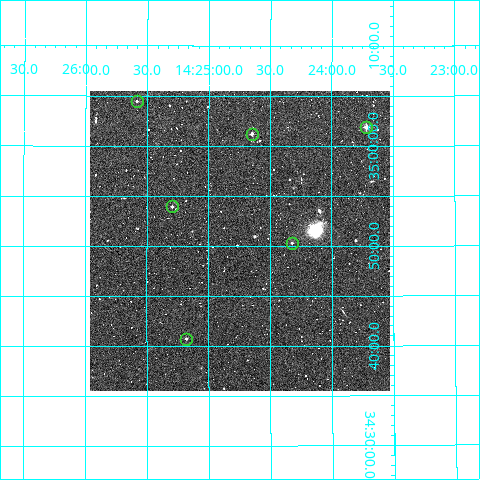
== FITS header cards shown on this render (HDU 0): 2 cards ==
NAXIS1  =                  300
NAXIS2  =                  300

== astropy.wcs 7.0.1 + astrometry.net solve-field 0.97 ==
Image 300 x 300 px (HDU 0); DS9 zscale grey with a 90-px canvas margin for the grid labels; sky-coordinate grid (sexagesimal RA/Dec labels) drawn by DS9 from the SOLVED WCS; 6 Tycho-2 reference stars matched to detected sources circled (green)
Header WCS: RA---TAN/DEC--TAN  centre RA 14:24:45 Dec +34:51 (216.19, +34.84 deg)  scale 6 arcsec/px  FOV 30.0' x 30.0'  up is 0 deg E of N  parity normal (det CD < 0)
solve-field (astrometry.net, Tycho-2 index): VERIFIED the header's WCS against the Tycho-2 star catalogue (verified at 2 index scales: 6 matches each, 0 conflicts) and refined it, rather than solving blind
Solved WCS: RA---TAN-SIP/DEC--TAN-SIP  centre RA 14:24:45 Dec +34:51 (216.19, +34.84 deg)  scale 5.99 arcsec/px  FOV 30.0' x 30.0'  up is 0 deg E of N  parity normal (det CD < 0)
The solver's refit moves the header's centre by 2.1 arcsec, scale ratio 0.9985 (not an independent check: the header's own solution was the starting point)
Tycho-2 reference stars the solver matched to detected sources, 6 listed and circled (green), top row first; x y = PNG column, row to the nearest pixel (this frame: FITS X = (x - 90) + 1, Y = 300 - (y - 91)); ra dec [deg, ICRS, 3 dp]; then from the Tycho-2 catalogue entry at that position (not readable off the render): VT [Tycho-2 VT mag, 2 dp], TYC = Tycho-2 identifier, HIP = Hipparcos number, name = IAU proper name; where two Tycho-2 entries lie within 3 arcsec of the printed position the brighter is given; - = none
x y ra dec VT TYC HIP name
137 101 216.396 +35.075 11.87 2559-16-1 - -
366 127 215.929 +35.031 10.18 2552-114-1 - -
252 134 216.162 +35.020 11.46 2559-478-1 - -
172 206 216.324 +34.900 11.69 2556-662-1 - -
292 243 216.081 +34.839 11.92 2556-185-1 - -
186 339 216.295 +34.679 11.81 2556-545-1 - -